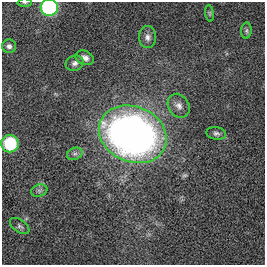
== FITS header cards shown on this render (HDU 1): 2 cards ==
NAXIS1  =                  263
NAXIS2  =                  263

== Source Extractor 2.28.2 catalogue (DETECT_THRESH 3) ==
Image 263 x 263 px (HDU 1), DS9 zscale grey, 1 PNG px = 1 image px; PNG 267 x 267 px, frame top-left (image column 1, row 263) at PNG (2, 2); each listed source drawn as its Kron ellipse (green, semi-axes under 4 px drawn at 4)
Background 0.00514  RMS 0.036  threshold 0.108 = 3 sigma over >= 5 px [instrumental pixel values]
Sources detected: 15; all 15 listed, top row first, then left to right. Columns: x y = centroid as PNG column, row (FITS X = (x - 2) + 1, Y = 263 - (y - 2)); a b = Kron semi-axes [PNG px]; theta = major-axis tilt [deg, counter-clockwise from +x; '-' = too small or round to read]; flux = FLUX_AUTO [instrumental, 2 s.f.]
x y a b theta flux
25 2 7 3 -1 3
49 7 8 8 - 380
210 13 8 4 -82 3.5
246 31 8 5 84 5.1
148 37 11 8 90 13
9 46 7 7 - 8.2
85 58 9 7 -23 12
75 63 9 7 21 9.4
179 106 12 10 -57 16
216 133 10 6 -8 7.4
133 134 35 27 -23 1400
10 144 9 8 - 140
75 154 8 6 20 7.4
39 191 8 6 17 7
20 226 11 6 -36 7
At the frame edge (FLAGS 8, measured only in part): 2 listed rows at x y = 25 2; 49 7